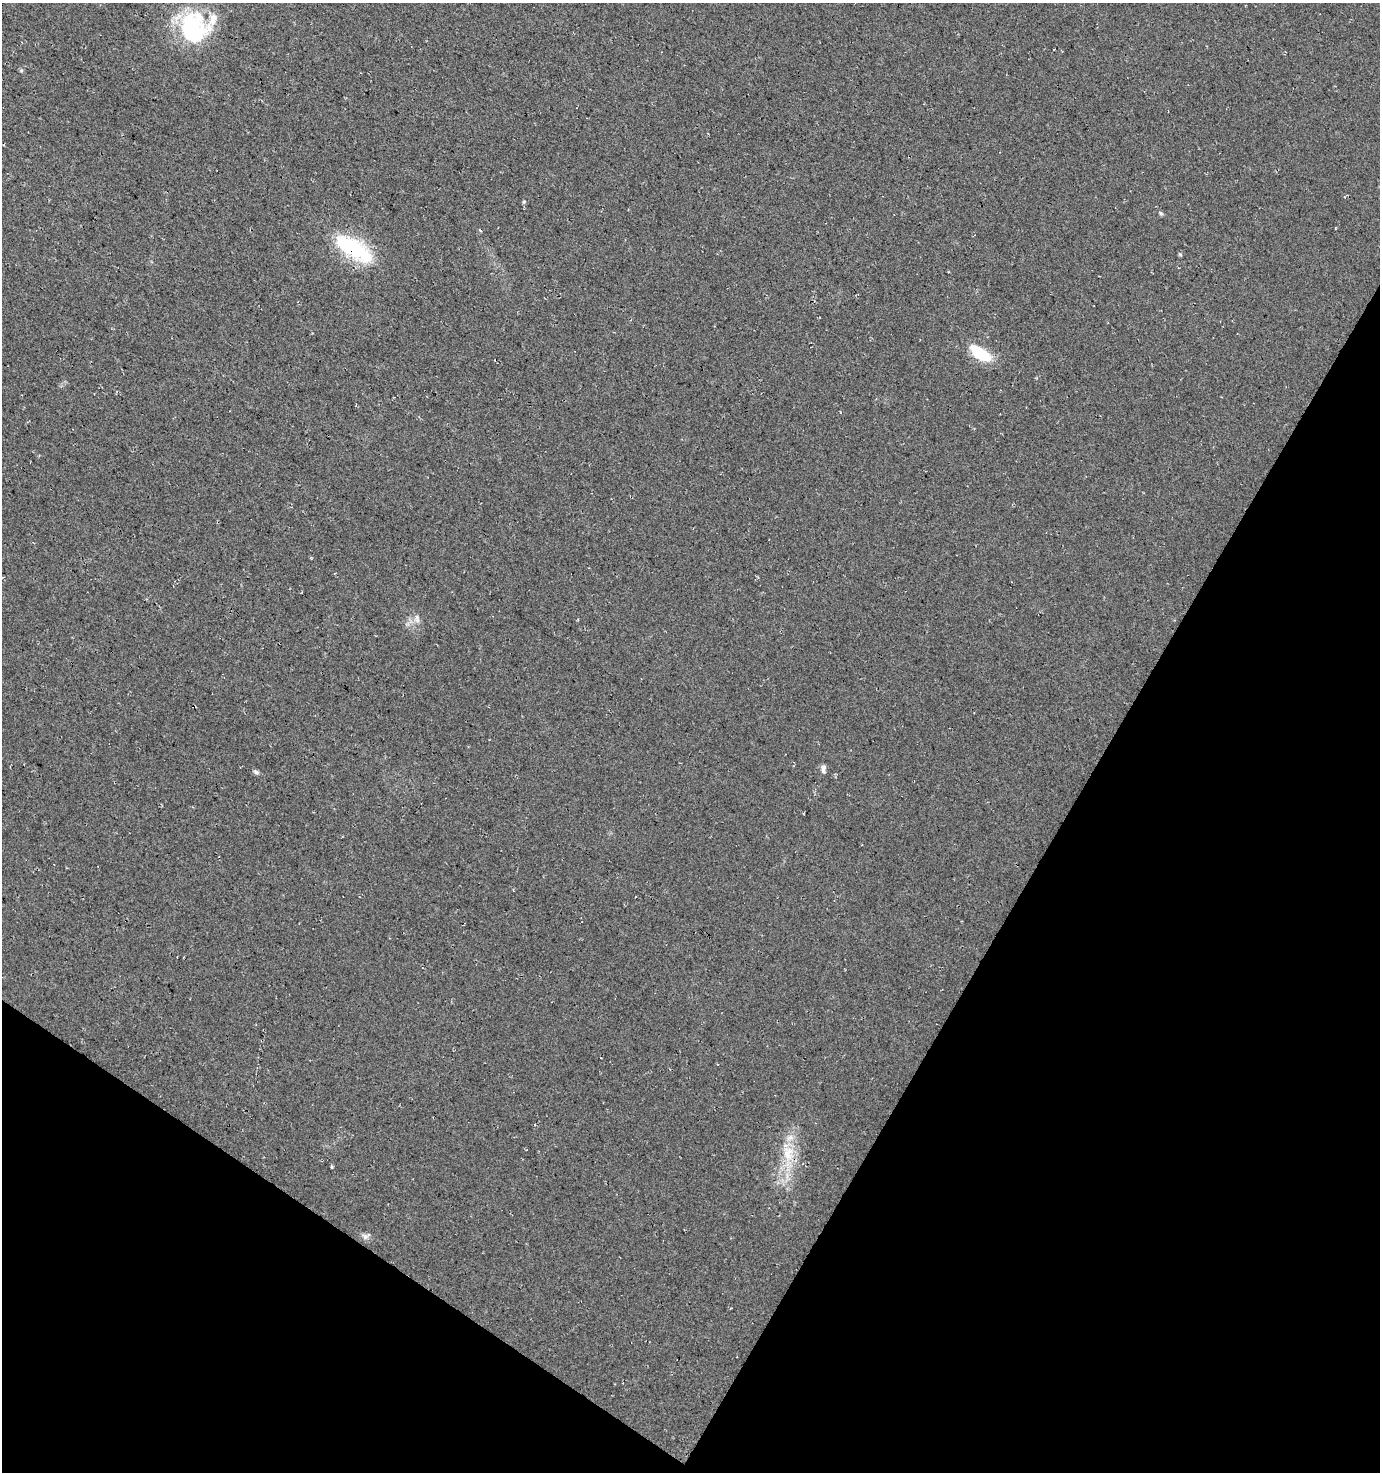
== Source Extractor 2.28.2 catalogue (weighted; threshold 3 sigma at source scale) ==
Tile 15 of 4 x 4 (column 3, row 4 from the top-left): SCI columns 2944-4321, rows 7-1476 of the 5954 x 5886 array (HDU 1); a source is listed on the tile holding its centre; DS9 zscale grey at full resolution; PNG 1382 x 1474 px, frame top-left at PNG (2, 3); no overlay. Shown black and unused: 29% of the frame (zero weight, under 3 of 4 exposures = <1% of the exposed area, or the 3 px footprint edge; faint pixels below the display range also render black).
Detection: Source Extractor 2.28.2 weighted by HDU 2 'WHT'; one run over the whole footprint, this tile lists its part. Background 0.0246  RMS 0.0088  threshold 0.0396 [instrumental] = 3 sigma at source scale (4.5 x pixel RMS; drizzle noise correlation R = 1.50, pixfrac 1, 0.0396/0.0396 arcsec/px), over >= 5 px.
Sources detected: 16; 2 inside a brighter object's white glare — not listed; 2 inside a brighter listed object's ellipse — not listed separately; the other 12 listed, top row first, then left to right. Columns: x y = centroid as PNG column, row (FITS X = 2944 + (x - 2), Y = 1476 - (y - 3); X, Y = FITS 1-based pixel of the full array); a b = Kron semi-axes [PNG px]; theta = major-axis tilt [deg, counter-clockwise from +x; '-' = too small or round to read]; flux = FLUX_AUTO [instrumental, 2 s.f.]
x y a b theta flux
194 28 36 32 -74 87
524 202 6 5 - 1.1
1161 213 7 5 -29 1.6
480 230 5 2 - 0.78
356 250 41 21 -38 68
1180 254 6 4 -2 0.96
981 354 25 12 -28 32
417 618 13 7 -81 4.5
823 769 10 6 88 3.3
256 772 9 5 -24 2
788 1153 25 17 -87 25
365 1236 10 7 38 3.4
Overlapping masked pixels (flux is a lower limit): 1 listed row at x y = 356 250